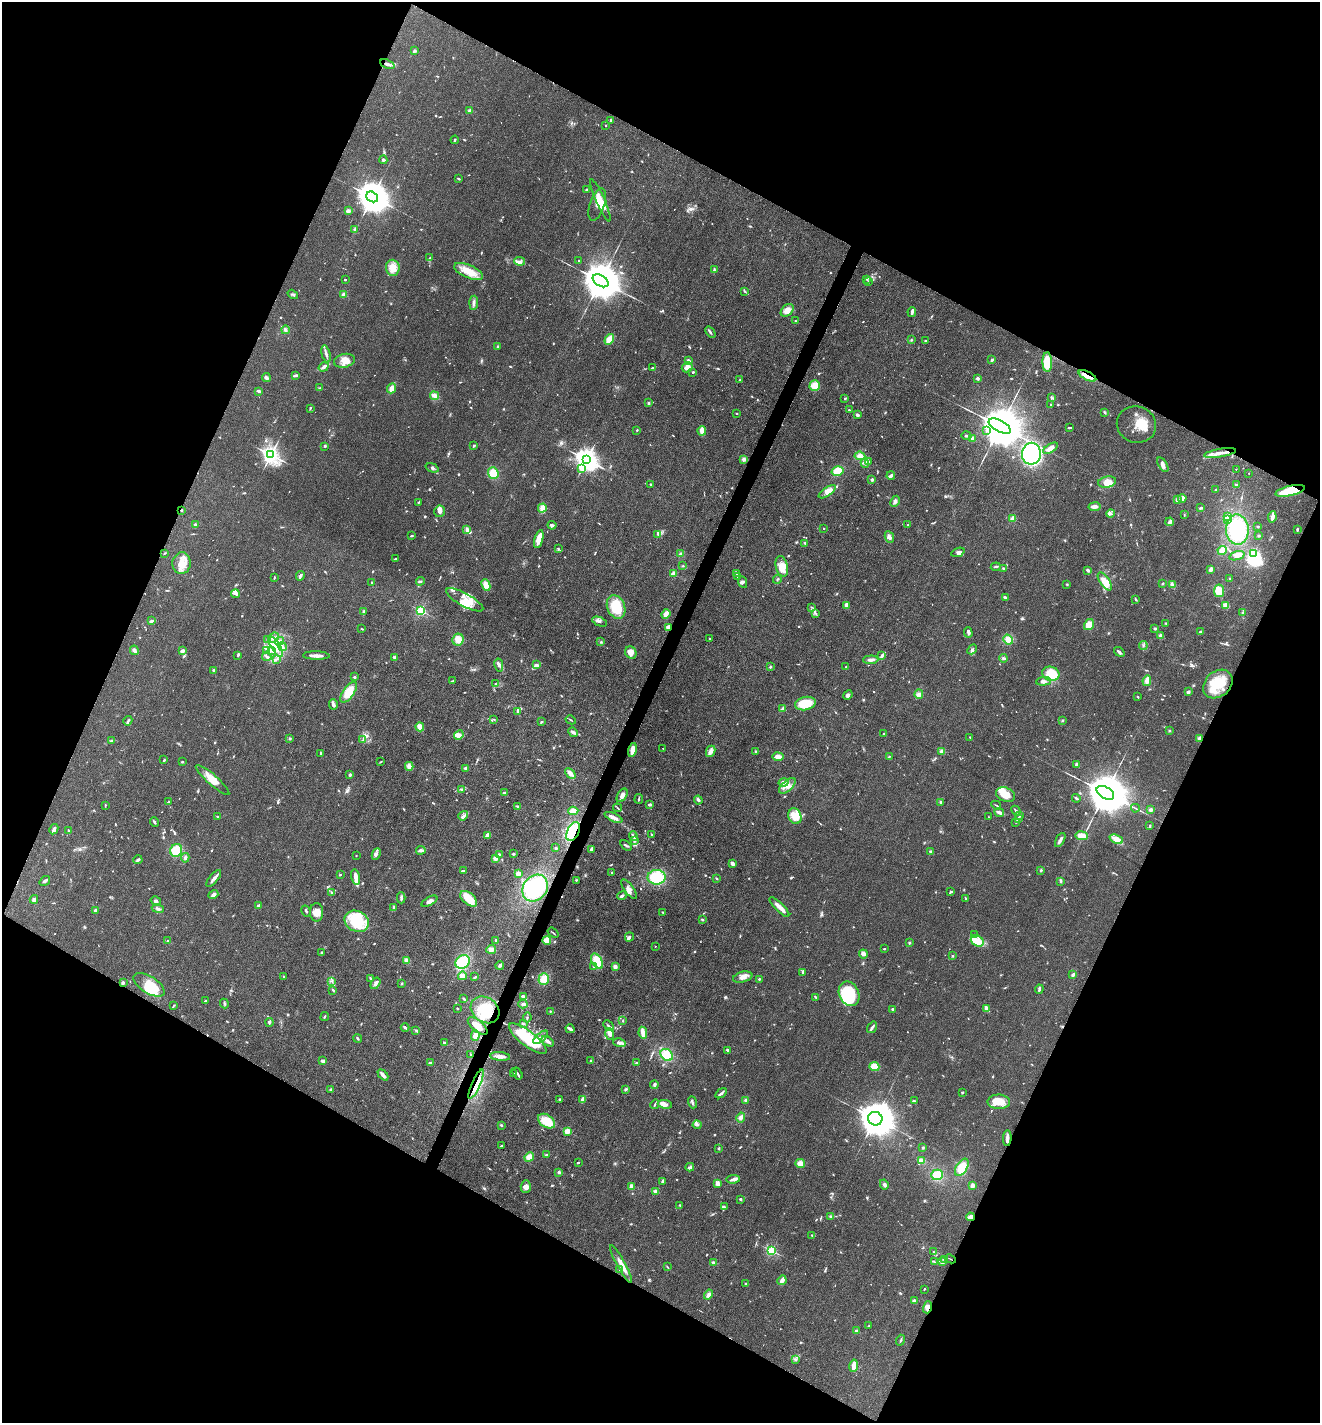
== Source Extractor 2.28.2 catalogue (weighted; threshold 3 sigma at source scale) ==
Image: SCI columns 280-5551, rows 3-5684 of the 5694 x 5685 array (HDU 1 of 3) = the unmasked area's bounding box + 8 px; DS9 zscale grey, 4 x 4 block average (1 PNG px = mean of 4 x 4 image px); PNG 1322 x 1425 px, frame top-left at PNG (2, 2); each listed source drawn as its Kron ellipse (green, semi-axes under 4 px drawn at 4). Shown black and unused: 46% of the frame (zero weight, under 3 of 4 exposures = <1% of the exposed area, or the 3 px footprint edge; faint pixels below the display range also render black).
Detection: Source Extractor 2.28.2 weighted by HDU 2 'WHT'. Background 0.083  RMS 0.0063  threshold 0.0283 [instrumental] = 3 sigma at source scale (4.5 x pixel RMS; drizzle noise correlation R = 1.50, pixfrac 1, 0.05/0.05 arcsec/px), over >= 5 px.
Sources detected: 1076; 6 too faint to see at this stretch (4 x 4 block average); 12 inside a brighter object's white glare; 4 cosmic-ray / hot-pixel residue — neither listed nor drawn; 29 coinciding with a brighter row at this scale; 110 inside a brighter listed object's ellipse — not listed separately; of the other 915, all 500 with FLUX_AUTO >= 2.9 (the completeness limit of this list) listed and drawn (415 fainter detections not listed), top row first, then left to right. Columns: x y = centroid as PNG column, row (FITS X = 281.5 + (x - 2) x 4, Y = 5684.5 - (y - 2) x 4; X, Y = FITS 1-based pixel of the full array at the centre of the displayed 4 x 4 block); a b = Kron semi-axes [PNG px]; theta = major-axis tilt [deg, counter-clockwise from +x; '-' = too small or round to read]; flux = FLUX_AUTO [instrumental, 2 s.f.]
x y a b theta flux
414 51 3 3 - 6
387 64 8 3 -22 14
470 111 2 2 - 55
611 121 4 2 - 3.8
606 125 2 2 - 3.6
455 140 4 2 - 4.2
383 160 4 3 - 4.9
458 179 2 2 - 6.2
587 190 3 2 - 6.2
372 197 6 5 - 11000
600 200 23 4 -66 57
597 205 17 7 71 35
348 211 3 3 - 9.5
355 229 4 2 - 5.5
430 258 3 2 - 3.7
519 261 5 4 - 11
579 261 2 2 - 3
393 268 8 7 - 44
714 270 3 2 - 4.5
469 271 15 6 -23 57
866 279 3 2 - 3.4
345 280 2 2 - 4.1
601 281 8 5 -31 21000
868 281 3 2 - 3
744 291 4 2 - 4.6
293 294 5 2 - 4.9
344 295 2 2 - 80
474 303 7 3 86 14
787 310 7 5 41 31
912 312 5 2 - 14
795 321 2 2 - 3.1
285 330 4 2 - 11
710 332 6 2 -53 5.9
609 339 6 4 58 44
911 340 2 2 - 3
925 341 2 2 - 3.6
498 346 3 2 - 5.6
326 354 8 3 -76 12
688 360 3 2 - 8.4
992 360 3 2 - 5.2
344 361 11 6 13 34
1047 362 10 5 -88 110
324 367 5 3 - 14
687 367 5 4 - 19
652 368 4 2 - 4.3
693 372 2 2 - 4.7
296 375 4 2 - 9.6
1087 376 9 2 -25 62
266 378 4 3 - 11
978 378 2 2 - 34
740 380 2 2 - 2.9
815 386 5 5 - 40
320 388 2 2 - 3.5
392 388 5 3 - 30
259 391 4 2 - 7.5
435 396 4 3 - 27
845 398 3 2 - 3.4
1051 398 4 2 - 4
649 403 3 2 - 5.5
1051 405 2 2 - 3.6
310 408 3 2 - 4
849 410 4 2 - 3.5
1105 412 3 2 - 4.7
737 413 2 2 - 7.1
857 415 3 2 - 8.2
1136 425 20 18 -19 64
1000 426 12 5 -29 31000
1069 428 4 2 - 4.5
637 430 2 2 - 3.7
987 430 4 2 - 4.7
702 431 5 2 - 36
966 436 5 2 - 6.2
972 439 2 2 - 100
473 445 3 2 - 3.6
325 446 2 2 - 18
1050 448 8 3 31 22
1220 453 16 3 9 30
1031 454 11 9 88 480
271 455 3 3 - 2000
860 456 5 3 - 24
744 459 3 2 - 17
586 460 4 3 - 3600
868 461 2 2 - 4.7
865 463 4 2 - 6.4
1163 465 8 3 -59 16
432 468 7 3 -20 9.2
582 468 4 3 - 70
1236 469 2 2 - 3.2
837 471 6 4 15 52
493 473 6 5 - 57
1249 473 2 2 - 3.4
891 475 4 2 - 16
872 480 2 2 - 39
1107 482 9 5 10 47
650 484 2 2 - 13
1236 485 3 2 - 4.3
1215 490 2 2 - 3.4
1290 491 15 5 13 180
827 492 10 4 34 21
1182 498 4 3 - 22
1177 500 4 3 - 8.8
895 501 6 4 64 13
418 502 4 2 - 3.6
1094 507 6 3 8 16
542 508 4 4 - 24
1201 508 3 2 - 4.5
181 510 2 2 - 11
439 511 6 5 - 12
1110 514 4 2 - 4.7
1184 515 3 2 - 3
1227 517 4 2 - 22
1272 517 6 2 81 25
1013 519 2 2 - 140
1228 519 3 2 - 10
1170 522 4 2 - 14
195 524 3 2 - 3.3
552 525 4 3 - 10
908 525 3 2 - 5.9
1258 527 2 2 - 4.9
824 528 2 2 - 2.9
467 530 4 3 - 16
1237 530 15 11 -88 200
1297 530 2 2 - 7.8
658 534 3 2 - 4.2
412 536 3 2 - 3.7
1259 536 3 2 - 3.6
889 537 6 4 -65 14
539 539 9 4 75 54
805 543 2 2 - 5.1
558 548 3 2 - 3
1222 550 4 4 - 29
958 552 7 4 21 12
164 553 2 2 - 3.2
1254 553 3 2 - 270
681 554 3 2 - 8.3
1237 556 8 3 18 14
395 559 3 2 - 4.6
182 563 11 9 84 48
683 566 3 2 - 3
782 566 10 6 -76 45
996 567 5 2 - 7.3
1003 568 2 2 - 3.8
1211 569 3 2 - 16
1088 570 3 2 - 10
673 574 2 2 - 120
736 574 3 2 - 5.2
300 576 5 2 - 11
738 577 3 2 - 3.7
274 578 3 2 - 3.4
1229 578 2 2 - 3.5
777 579 4 2 - 4.1
420 581 4 3 - 5.4
1105 581 10 5 -55 48
371 582 2 2 - 3.5
743 582 6 4 -65 8.6
1163 583 3 2 - 3.4
1067 584 3 2 - 3.2
486 585 6 4 -66 38
1172 585 4 3 - 12
1219 591 6 5 - 67
235 594 4 2 - 6.4
1005 597 4 2 - 5.3
1136 599 3 2 - 4.7
465 600 21 6 -29 62
846 605 3 2 - 18
1226 605 4 4 - 21
616 607 12 9 -69 130
812 607 3 2 - 3
364 611 2 2 - 9.7
421 611 2 2 - 510
816 613 3 2 - 3.9
1243 613 4 2 - 5.8
666 614 5 3 - 27
151 621 3 2 - 7.9
600 622 8 3 -23 11
1166 623 3 2 - 3.1
1089 625 6 4 56 37
668 627 4 3 - 21
1155 628 3 3 - 4.8
362 629 3 2 - 3.4
968 632 5 3 - 8.4
1200 632 2 2 - 8.6
1161 636 3 3 - 13
273 638 6 2 39 9.8
458 639 6 5 - 39
710 639 3 2 - 3.5
267 640 3 2 - 4.2
1008 640 5 4 - 27
280 641 4 3 - 9.9
601 642 3 2 - 3.4
1143 645 4 2 - 4.7
276 647 12 4 -60 43
282 647 4 3 - 9.6
972 649 5 2 - 8.1
134 650 5 4 - 11
267 650 2 2 - 7.4
182 651 3 2 - 14
272 651 2 2 - 3.2
631 652 6 5 - 36
1119 652 6 3 -37 8.2
238 655 3 2 - 6.4
316 656 13 2 -1 25
882 656 4 3 - 7.3
267 657 4 3 - 9.4
395 657 3 3 - 10
1003 658 4 2 - 7.8
276 659 3 2 - 4.3
871 660 8 3 3 14
499 665 7 2 -78 10
536 665 4 2 - 4.6
770 667 3 2 - 3.3
846 667 2 2 - 3.4
213 670 2 2 - 26
1051 674 9 7 -14 85
354 677 3 2 - 5.4
452 681 4 2 - 3.1
1043 681 7 3 6 17
1147 681 5 3 - 28
496 684 4 2 - 3.3
1218 684 16 12 42 110
349 692 12 5 55 66
1188 692 3 2 - 11
919 694 5 4 - 13
848 695 5 3 - 11
1138 697 3 2 - 3.2
805 703 10 6 13 86
333 704 5 3 - 11
783 709 2 2 - 77
518 711 4 3 - 15
493 719 2 2 - 3.3
571 720 5 2 - 3.8
1062 720 2 2 - 3.2
128 721 5 2 - 6.5
541 722 3 2 - 4.9
420 727 4 3 - 27
1169 731 2 2 - 3.8
573 732 5 4 - 9.3
884 734 2 2 - 16
459 735 5 4 - 13
970 737 2 2 - 3.6
1200 738 3 3 - 14
290 739 2 2 - 25
112 740 4 2 - 3.3
363 740 3 2 - 3.8
663 748 2 2 - 3.4
632 750 7 3 76 34
711 751 6 4 65 17
755 751 3 2 - 3.7
942 751 3 3 - 15
320 754 4 2 - 4.3
778 757 5 3 - 25
889 757 2 2 - 3.1
164 760 3 2 - 5
182 762 2 2 - 5.2
381 762 3 2 - 3.4
1077 765 3 2 - 13
409 766 4 3 - 20
465 768 2 2 - 44
570 773 6 2 -43 29
350 775 3 3 - 5.5
212 780 22 5 -42 50
783 782 5 3 - 12
787 786 10 5 42 27
461 790 3 2 - 3.4
504 793 2 2 - 9
1105 793 10 5 -30 26000
622 795 7 4 59 16
1006 795 10 7 -20 42
1076 798 4 2 - 6.5
639 799 5 2 - 4.3
698 800 4 2 - 11
168 802 2 2 - 3.2
941 802 3 2 - 6.6
105 805 3 2 - 2.9
650 805 3 2 - 9.6
996 805 5 2 - 3.4
518 806 4 2 - 4.6
618 808 4 2 - 4.5
1135 808 4 2 - 3.2
1151 810 4 3 - 10
573 811 5 3 - 34
1016 811 5 2 - 8.7
999 812 5 2 - 14
217 816 2 2 - 3.1
463 816 5 2 - 9
795 816 8 6 -67 46
1020 816 3 2 - 3.6
613 817 9 3 -25 21
988 817 2 2 - 3.2
1019 818 3 2 - 4.1
154 822 5 2 - 5.9
1016 822 2 2 - 3
1150 825 2 2 - 7.8
54 829 5 3 - 11
69 831 3 2 - 8.2
573 832 10 6 64 150
651 834 3 2 - 3.4
487 835 4 3 - 14
633 836 5 3 - 11
1082 836 6 3 -7 35
1116 839 7 3 -24 32
634 840 4 2 - 6.1
1060 840 8 3 61 12
626 845 6 2 -37 5.6
556 848 2 2 - 5.4
591 849 3 2 - 11
176 850 6 6 - 82
421 850 5 2 - 12
931 852 3 2 - 9.9
376 854 6 3 65 11
499 854 4 3 - 6
513 854 2 2 - 5.6
356 856 2 2 - 5.8
185 858 5 4 - 9.1
495 858 4 3 - 20
138 860 4 3 - 7.4
732 863 4 3 - 10
1041 870 4 2 - 4.2
463 871 3 2 - 5.9
518 873 4 3 - 14
612 873 2 2 - 4.4
340 875 2 2 - 4.1
356 877 8 3 -77 43
657 877 9 7 0 130
214 878 10 3 50 14
717 879 4 2 - 3.7
576 880 3 2 - 2.9
45 881 6 2 35 7.8
1061 881 3 3 - 4.4
535 888 14 11 52 230
629 889 12 4 -54 22
332 892 4 3 - 4.9
951 892 4 2 - 6.3
213 895 5 2 - 15
622 896 5 2 - 8.9
401 898 5 2 - 9.4
965 898 3 2 - 3.4
34 899 4 3 - 11
469 899 10 6 -41 73
156 901 5 4 - 11
429 901 9 3 29 17
258 906 2 2 - 44
779 907 13 2 -45 39
394 908 3 2 - 9.7
158 909 6 2 -12 8.8
95 911 3 3 - 9
306 911 6 2 -60 6
317 912 9 6 -89 35
663 912 2 2 - 3.5
702 919 3 2 - 3.9
357 921 12 10 -27 180
553 933 6 2 -38 3.9
974 935 3 2 - 4.7
629 937 5 3 - 12
496 940 3 2 - 7.2
547 940 4 4 - 38
168 941 2 2 - 4.9
977 941 7 5 -34 32
909 943 3 2 - 3.2
655 946 2 2 - 4.3
491 949 5 4 - 19
884 949 2 2 - 6
321 952 2 2 - 5.5
863 954 4 3 - 16
953 956 2 2 - 5
407 960 4 3 - 17
597 961 8 5 -60 78
463 962 8 6 32 120
500 965 4 3 - 9.5
594 967 2 2 - 3.4
615 967 3 3 - 15
803 973 3 2 - 4
1073 975 3 3 - 9
284 976 2 2 - 3.2
462 976 4 4 - 16
475 977 3 2 - 6.4
743 977 10 5 14 25
370 978 3 2 - 3
544 979 6 5 - 42
759 979 2 2 - 14
332 981 3 2 - 4.6
123 982 4 2 - 6.2
375 983 6 3 57 10
402 983 3 2 - 3.1
149 985 17 8 -32 120
1039 989 4 2 - 7.7
333 990 4 2 - 5.1
849 994 13 9 -65 320
524 997 3 2 - 21
815 997 3 2 - 6.3
464 999 4 2 - 4.7
205 1001 3 3 - 4.3
224 1004 5 2 - 6.3
523 1004 4 3 - 7.7
173 1006 4 2 - 3.5
457 1008 2 2 - 3.1
893 1009 3 2 - 8.2
987 1009 4 2 - 32
485 1010 15 12 -37 110
550 1011 2 2 - 3.1
325 1017 4 2 - 5.6
527 1018 5 2 - 4.4
623 1021 2 2 - 3
269 1022 4 3 - 6.2
523 1024 3 2 - 3.2
478 1026 12 5 -40 36
608 1026 6 3 -46 6.9
405 1027 4 2 - 8.5
872 1027 6 2 55 12
570 1029 4 2 - 18
416 1030 4 3 - 5.2
643 1033 6 2 -79 42
610 1034 6 4 -73 23
475 1035 5 3 - 40
541 1037 9 3 39 16
358 1038 4 2 - 4.6
528 1039 23 7 -38 240
548 1041 7 3 -35 18
444 1043 2 2 - 11
619 1043 6 3 -15 11
727 1050 3 2 - 7.3
471 1055 3 2 - 3.1
667 1055 7 5 -43 60
500 1056 10 3 -5 27
323 1061 3 2 - 13
591 1061 3 2 - 3.8
431 1063 3 2 - 9
637 1063 3 2 - 3.5
874 1067 5 4 - 49
517 1073 6 2 -58 6.6
513 1074 3 2 - 3.9
383 1075 6 2 -47 22
476 1084 16 2 66 31
654 1085 4 2 - 15
331 1089 3 2 - 3
626 1089 3 2 - 8.1
962 1092 2 2 - 3.9
721 1093 6 3 33 9.6
559 1099 3 2 - 3.4
583 1100 4 3 - 19
746 1100 3 3 - 6.7
914 1101 3 2 - 5.9
692 1102 6 2 -69 7.9
999 1102 11 7 -2 53
655 1104 5 2 - 4.5
665 1104 7 3 -9 17
741 1117 5 3 - 13
875 1119 7 6 - 14000
547 1121 9 6 -33 75
501 1125 3 2 - 4.9
697 1125 4 3 - 8
567 1131 2 2 - 160
1007 1138 8 2 88 15
501 1146 2 2 - 5.6
923 1148 2 2 - 5.9
718 1149 2 2 - 4.5
546 1155 3 3 - 3.6
529 1157 5 4 - 32
922 1161 3 2 - 36
578 1163 2 2 - 4.1
800 1163 5 4 - 26
690 1167 4 3 - 7.8
962 1167 9 5 58 65
559 1172 2 2 - 7.5
937 1175 6 5 - 63
733 1179 7 3 5 13
662 1181 3 2 - 5.8
717 1183 3 2 - 28
884 1184 5 3 - 8.4
972 1185 4 3 - 15
526 1187 6 5 - 20
632 1187 4 3 - 19
656 1191 3 2 - 16
740 1199 2 2 - 21
680 1205 2 2 - 3.5
724 1207 3 2 - 4.1
831 1216 3 2 - 9.6
970 1217 4 3 - 23
812 1235 3 2 - 3.1
772 1251 2 2 - 520
933 1252 3 2 - 4.3
950 1259 5 2 - 3.2
945 1260 3 2 - 3.6
934 1262 3 2 - 3.6
942 1262 3 2 - 3.3
713 1263 3 3 - 8.3
621 1264 21 3 -61 40
667 1267 3 2 - 3
620 1269 3 2 - 3.6
782 1280 5 2 - 23
745 1283 3 2 - 2.9
924 1289 2 2 - 3.3
708 1295 5 3 - 20
914 1301 3 3 - 9.7
928 1307 6 4 74 22
869 1326 3 2 - 3.1
856 1331 2 2 - 52
900 1340 5 2 - 4.9
795 1359 3 2 - 4.1
854 1366 6 3 80 30
Overlapping masked pixels (flux is a lower limit): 10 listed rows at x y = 1087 376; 1290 491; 181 510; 668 627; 632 750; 573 832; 476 1084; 970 1217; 950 1259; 928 1307
Diffuse or blended objects may show on this block-average render without a row.